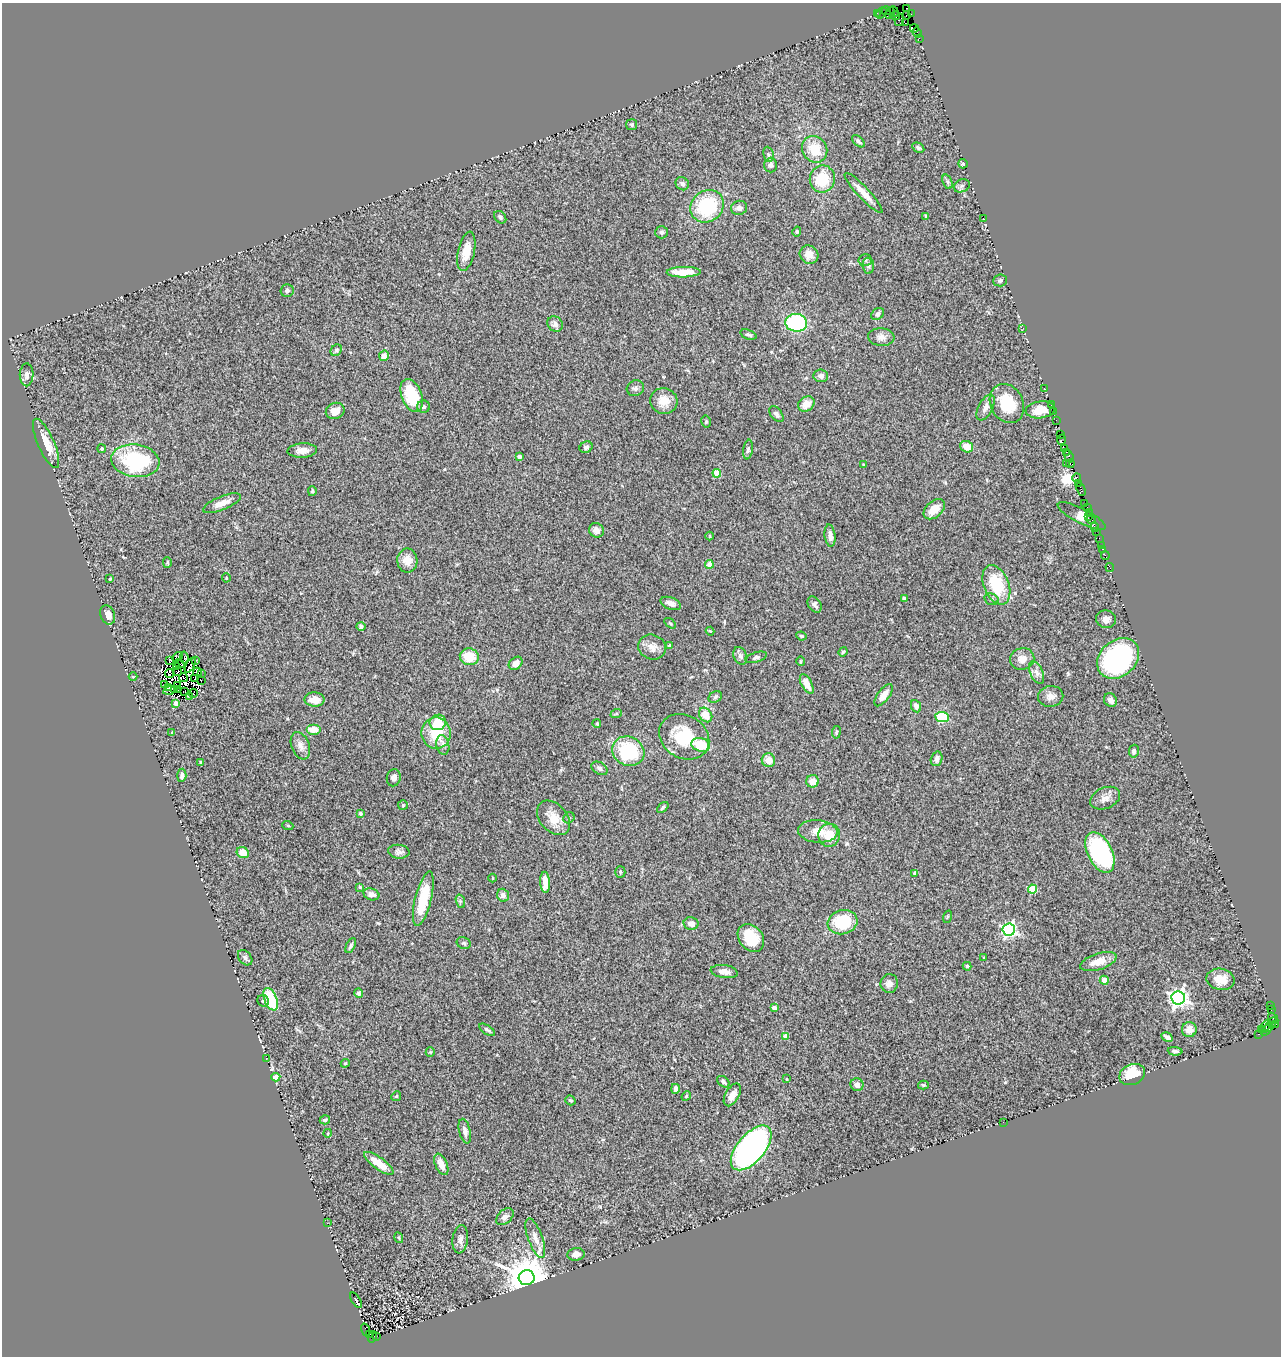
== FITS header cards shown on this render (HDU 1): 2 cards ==
NAXIS1  =                 1279
NAXIS2  =                 1354

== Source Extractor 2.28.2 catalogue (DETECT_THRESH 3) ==
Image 1279 x 1354 px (HDU 1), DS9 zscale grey, 1 PNG px = 1 image px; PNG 1283 x 1358 px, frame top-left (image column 1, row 1354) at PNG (2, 3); each listed source drawn as its Kron ellipse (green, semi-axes under 4 px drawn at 4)
Background 1.3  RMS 0.11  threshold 0.329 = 3 sigma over >= 5 px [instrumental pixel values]
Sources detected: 291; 17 with non-positive FLUX_AUTO (blend fragments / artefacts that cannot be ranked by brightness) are neither listed nor drawn; the other 274 listed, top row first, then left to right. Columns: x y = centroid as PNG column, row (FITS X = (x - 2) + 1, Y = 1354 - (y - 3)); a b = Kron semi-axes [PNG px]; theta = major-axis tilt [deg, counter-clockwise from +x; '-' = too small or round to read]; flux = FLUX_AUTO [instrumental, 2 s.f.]
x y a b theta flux
907 8 3 2 - 28
886 11 4 3 - 180
894 11 5 3 - 99
877 13 2 2 - 60
881 13 6 2 53 40
890 13 6 2 68 97
911 14 2 2 - 4
895 15 5 3 - 180
906 15 4 3 - 92
899 20 6 4 76 84
905 23 3 2 - 23
914 28 4 2 - 73
917 32 5 2 - 83
919 38 3 2 - 11
632 125 5 5 - 11
858 141 7 4 -42 19
918 148 6 4 -31 15
815 149 14 12 -58 160
768 154 8 5 -83 16
963 164 5 4 - 27
771 165 7 6 - 35
822 179 13 12 - 250
947 182 7 4 -70 14
682 184 7 6 - 26
962 186 8 6 22 18
864 193 27 6 -47 90
707 206 17 15 41 480
739 208 8 7 - 36
926 216 3 3 - 9.9
500 217 7 5 -47 18
983 219 2 2 - 5.4
797 231 5 4 - 12
662 232 6 6 - 16
466 251 20 8 77 110
809 255 10 9 - 64
865 260 7 6 - 18
868 266 8 5 -83 20
684 272 17 5 1 130
1000 280 7 6 - 17
287 291 6 6 - 20
878 314 7 5 37 29
796 323 11 8 -5 730
555 324 8 7 - 31
1023 328 2 2 - 26
748 335 8 4 -20 17
881 337 13 8 -4 45
336 350 6 5 - 13
384 356 5 5 - 50
27 375 11 7 88 33
821 376 7 6 - 32
635 388 9 7 26 23
1044 388 2 2 - 64
412 395 17 10 -69 290
664 401 14 13 - 110
1007 403 20 16 -63 270
806 404 9 7 34 81
1051 405 2 2 - 47
424 407 6 6 - 19
986 408 14 7 62 39
1040 410 15 8 7 120
335 411 9 8 - 62
1053 411 2 2 - 110
776 414 9 5 -51 22
1056 420 2 2 - 22
706 422 6 5 - 13
1060 434 2 2 - 23
1061 440 5 3 - 69
46 443 27 8 -66 120
586 447 6 5 - 23
967 447 7 5 -27 91
1065 448 2 2 - 25
102 449 4 4 - 12
748 449 10 5 80 16
302 450 15 7 3 55
1066 452 4 2 - 110
1069 456 7 3 -73 200
519 457 4 3 - 31
135 461 24 16 -8 620
1066 463 2 2 - 29
1070 464 4 3 - 180
863 465 3 3 - 7.1
717 473 4 4 - 150
1077 478 4 2 - 150
1079 483 4 2 - 85
1081 489 7 3 -66 280
312 491 5 4 - 11
222 503 20 6 22 73
1085 503 3 2 - 68
1088 507 3 2 - 100
934 509 12 8 41 93
1089 512 2 2 - 22
1082 516 26 7 -27 180
1089 516 2 2 - 110
1091 520 4 2 - 150
1095 527 5 3 - 90
596 530 7 7 - 42
1096 531 2 2 - 28
710 536 4 3 - 6
830 536 11 5 -83 39
1099 538 2 2 - 31
1101 546 3 3 - 110
1103 550 3 2 - 50
1105 555 4 2 - 41
407 560 12 10 -88 81
167 562 5 3 - 9.7
709 564 4 4 - 110
1110 567 4 2 - 31
226 578 4 4 - 7.4
110 579 3 3 - 10
996 585 20 12 -68 320
904 598 4 3 - 14
991 599 7 5 -16 18
671 603 10 6 -20 38
815 604 9 6 -59 29
108 615 10 7 -71 49
1106 619 10 9 - 35
670 623 6 3 -36 7.5
361 626 4 4 - 16
710 631 4 3 - 6.3
801 636 5 3 - 9.7
669 646 4 3 - 27
652 647 14 12 -23 61
843 652 5 3 - 8.9
740 656 9 6 -68 24
178 657 6 3 44 9.8
184 657 6 3 -84 40
469 657 9 8 - 150
756 657 11 5 17 20
1118 658 23 18 41 1500
1022 659 12 10 19 65
169 661 3 3 - 2900
196 661 2 2 - 4.8
800 661 5 3 - 6.8
516 663 7 5 40 50
180 664 5 2 - 8.6
190 665 8 3 61 28
177 667 3 2 - 3.4
177 672 3 2 - 5.7
197 672 4 2 - 3.3
1037 672 12 6 -65 36
170 674 4 3 - 5.8
201 674 3 2 - 26
133 677 4 3 - 5.9
183 677 4 2 - 18
194 679 3 2 - 7
201 680 2 2 - 6.6
164 684 3 2 - 580
807 684 11 5 -61 72
178 686 3 2 - 7.6
169 687 3 2 - 20
174 690 2 2 - 12
177 690 3 3 - 2.1
169 691 6 4 13 21
185 691 3 2 - 17
193 693 4 2 - 5.3
884 695 13 6 53 68
189 696 3 2 - 4.7
1051 696 12 10 10 50
715 697 7 5 31 17
315 700 10 7 -2 79
1111 700 7 6 - 34
176 703 4 4 - 61
916 706 6 5 - 28
616 714 6 3 19 8.1
706 715 8 6 -52 110
942 717 7 5 -6 680
438 722 8 7 - 160
597 723 4 3 - 8.2
313 730 7 5 0 78
836 732 6 3 81 7.4
172 733 3 3 - 7.5
436 733 15 15 - 250
684 737 26 21 -31 330
443 745 10 6 -78 38
701 745 9 6 -17 220
300 746 14 9 -69 50
628 751 16 14 -26 480
1134 751 6 5 - 23
937 759 7 5 73 33
768 760 7 6 - 74
201 762 4 4 - 9.3
599 768 9 6 -32 21
182 775 7 4 86 27
394 778 8 7 - 33
812 781 6 6 - 76
1105 798 15 10 23 54
403 805 5 5 - 9.4
663 807 7 4 44 13
361 813 3 3 - 20
553 818 20 13 -49 130
569 818 6 5 - 11
288 826 6 3 -20 7.2
818 831 20 11 -5 110
829 835 11 11 - 150
399 852 11 7 -4 27
1100 852 22 12 -64 890
243 853 6 5 - 86
620 872 5 5 - 11
915 873 4 4 - 31
493 878 4 3 - 5.6
545 882 10 5 -86 100
360 887 3 3 - 7.5
1033 889 4 4 - 290
371 894 8 5 -18 50
503 895 6 5 - 32
423 899 28 8 76 230
460 901 7 4 -72 15
947 917 6 4 71 8.8
843 922 15 12 15 360
691 923 7 6 - 39
1009 930 6 6 - 1800
751 938 15 11 -51 220
464 943 7 5 -23 15
351 946 8 3 64 17
984 957 3 3 - 4.7
245 958 8 6 -49 22
1098 962 19 8 18 91
967 966 4 4 - 18
724 972 13 6 -8 47
1220 979 14 10 -11 120
1104 980 4 4 - 71
889 983 9 8 - 39
359 993 5 4 - 17
1178 998 7 6 - 3700
271 999 12 6 -67 370
263 1001 6 5 - 17
1270 1006 3 2 - 28
774 1008 4 4 - 71
1271 1009 3 2 - 780
1273 1018 6 3 -51 110
1275 1024 3 2 - 76
1271 1025 8 4 55 56
1266 1026 7 3 64 250
1262 1029 3 3 - 130
487 1030 9 4 -33 18
1189 1030 7 7 - 58
1266 1030 6 2 53 200
1258 1034 3 2 - 100
785 1036 4 4 - 47
1167 1037 6 3 -30 20
1175 1051 7 4 -5 18
430 1052 5 4 - 8.1
266 1059 3 3 - 7.4
345 1063 4 4 - 8.2
1132 1074 13 10 24 190
276 1077 5 4 - 52
787 1079 3 2 - 5
723 1082 7 5 -38 19
857 1085 6 6 - 33
923 1085 5 4 - 10
675 1089 5 4 - 33
732 1095 12 7 60 65
396 1096 5 4 - 9.5
686 1096 5 4 - 7.7
570 1100 5 4 - 12
325 1120 5 4 - 20
1003 1122 2 2 - 3.2
465 1131 12 5 -76 33
328 1133 4 3 - 6.3
751 1148 27 13 49 3100
379 1163 18 6 -37 120
441 1164 11 6 -67 61
505 1217 10 6 42 31
327 1223 2 2 - 4.7
399 1238 5 3 - 7.8
535 1238 21 7 -70 60
460 1239 14 7 82 39
576 1254 8 6 7 52
527 1278 8 7 - 30000
356 1300 9 2 -59 7.3
365 1330 6 2 -72 180
369 1334 3 2 - 200
376 1336 2 2 - 230
372 1337 6 4 75 45
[17 non-positive-flux detections neither listed nor drawn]